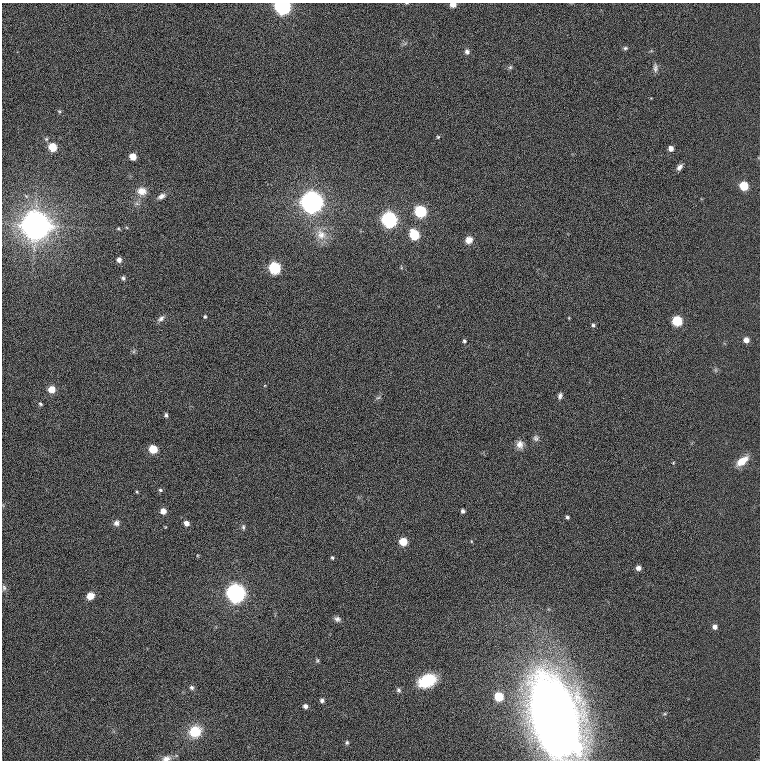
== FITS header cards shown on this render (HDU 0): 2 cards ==
NAXIS1  =                  758
NAXIS2  =                  758

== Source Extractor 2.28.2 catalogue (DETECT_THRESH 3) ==
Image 758 x 758 px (HDU 0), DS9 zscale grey, 1 PNG px = 1 image px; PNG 762 x 762 px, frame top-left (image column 1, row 758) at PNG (2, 3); no overlay
Background 0.00223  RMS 0.041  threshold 0.123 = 3 sigma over >= 5 px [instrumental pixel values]
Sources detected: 74; all 74 listed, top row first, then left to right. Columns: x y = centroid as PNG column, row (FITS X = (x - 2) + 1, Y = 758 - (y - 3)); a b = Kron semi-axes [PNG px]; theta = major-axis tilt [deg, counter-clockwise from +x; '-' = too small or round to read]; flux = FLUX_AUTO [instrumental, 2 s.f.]
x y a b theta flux
453 4 5 4 - 27
282 6 6 6 - 1100
625 48 5 4 - 4.4
467 51 6 6 - 8
510 67 6 5 - 4.2
655 68 11 5 -86 8.7
59 111 5 4 - 3.3
438 137 4 3 - 3
52 147 6 5 - 88
671 148 5 4 - 16
133 156 6 6 - 24
679 167 8 5 49 10
744 186 6 5 - 110
142 191 12 10 -7 27
161 196 11 6 32 12
311 202 11 11 - 1000
137 204 7 4 -19 5.6
420 211 6 6 - 310
389 219 7 6 - 880
35 226 15 14 - 1800
118 228 6 4 0 3.2
414 234 6 6 - 160
321 235 17 13 -55 40
469 240 8 7 - 23
119 260 6 5 - 12
275 268 6 6 - 310
123 278 5 5 - 5.3
205 317 5 4 - 3.6
161 318 11 6 37 10
677 321 6 6 - 170
593 325 5 4 - 4.8
746 340 6 5 - 18
464 341 4 3 - 4.7
134 351 6 4 71 4
716 370 7 4 -71 4.3
51 389 8 7 - 27
560 396 7 5 75 7.6
378 398 7 4 3 4.4
40 404 6 4 -35 4.8
166 415 5 4 - 5.5
536 438 8 7 - 8.2
520 444 11 9 -80 17
153 449 5 5 - 85
742 461 16 8 37 39
673 463 5 3 - 2.3
160 490 6 4 -16 4.8
137 492 5 4 - 2.9
163 511 5 5 - 24
463 511 4 4 - 6.9
567 517 4 3 - 5.3
116 523 8 7 - 11
186 523 5 5 - 16
243 527 8 5 -89 5.6
403 541 5 5 - 73
471 541 5 3 - 2.4
332 557 4 4 - 3.9
638 568 5 5 - 13
4 588 8 5 -74 6.4
236 593 8 8 - 1200
90 596 8 7 - 28
337 619 9 6 -23 9
715 627 6 6 - 13
317 660 7 5 70 4.2
427 681 16 11 23 130
191 687 6 5 - 5.6
399 690 7 6 - 6.7
499 696 6 6 - 110
322 700 5 5 - 7.8
305 706 5 5 - 10
554 717 71 40 -73 3200
195 732 10 9 - 94
347 743 7 6 - 5.4
577 746 7 6 - 84
166 758 12 7 10 14
At the frame edge (FLAGS 8, measured only in part): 3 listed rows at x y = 453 4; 282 6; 166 758